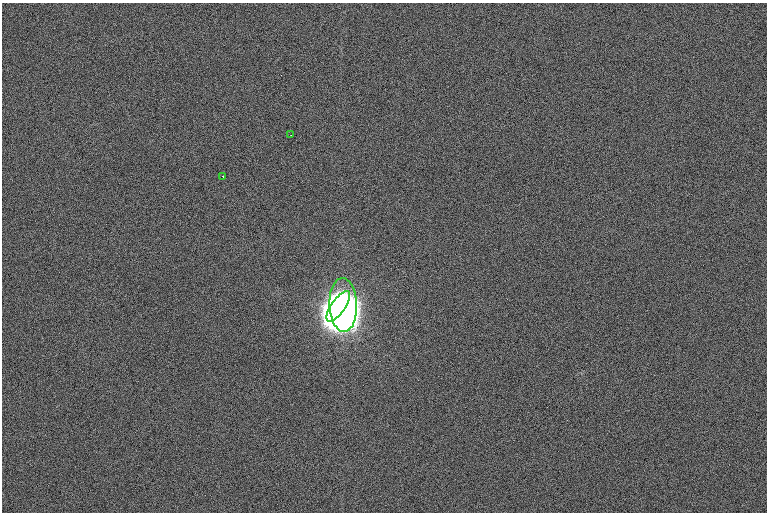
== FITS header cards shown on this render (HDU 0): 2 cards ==
NAXIS1  =                 1530 /
NAXIS2  =                 1020 /

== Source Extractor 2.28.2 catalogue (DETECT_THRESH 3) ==
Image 1530 x 1020 px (HDU 0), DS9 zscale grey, zoomed out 1/2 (1 PNG px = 2 x 2 image px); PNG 769 x 514 px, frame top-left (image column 2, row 1019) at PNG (2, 3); each listed source drawn as its Kron ellipse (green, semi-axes under 4 px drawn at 4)
Background 101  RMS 9.5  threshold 28.5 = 3 sigma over >= 5 px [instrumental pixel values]
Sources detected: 4; all 4 listed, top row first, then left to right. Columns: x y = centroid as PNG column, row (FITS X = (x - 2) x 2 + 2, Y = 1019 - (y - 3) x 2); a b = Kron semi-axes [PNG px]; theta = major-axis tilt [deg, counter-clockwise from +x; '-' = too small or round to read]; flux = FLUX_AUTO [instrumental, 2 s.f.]
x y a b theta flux
291 135 2 1 - 1.4e+03
223 176 3 1 - 1.8e+03
343 305 27 14 -88 1.4e+07
338 306 18 7 55 8.3e+06